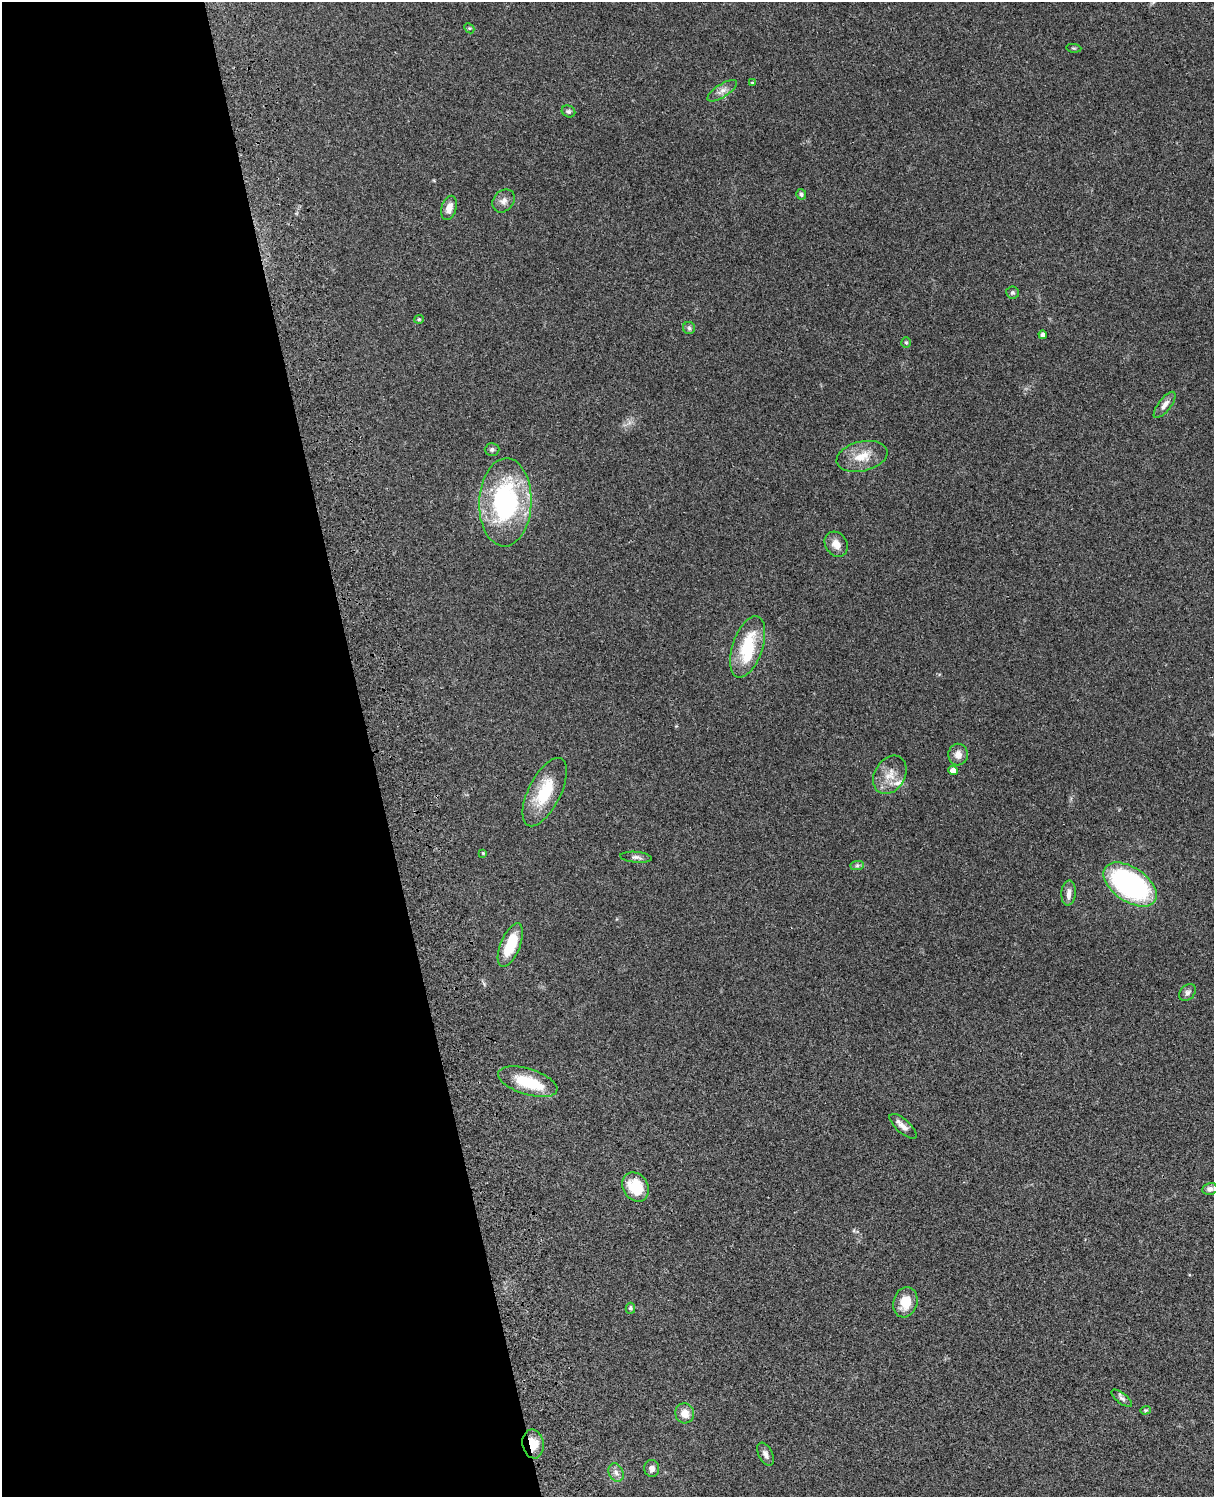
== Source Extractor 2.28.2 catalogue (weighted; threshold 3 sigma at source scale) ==
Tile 5 of 4 x 3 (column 1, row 2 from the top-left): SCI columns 122-1333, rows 1773-3267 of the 5088 x 4926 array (HDU 1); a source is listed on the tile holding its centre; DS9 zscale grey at full resolution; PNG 1216 x 1499 px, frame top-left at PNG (2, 2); each listed source drawn as its Kron ellipse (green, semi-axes under 4 px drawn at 4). Shown black and unused: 31% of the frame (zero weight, under 3 of 4 exposures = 6% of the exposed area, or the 3 px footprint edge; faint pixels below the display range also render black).
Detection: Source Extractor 2.28.2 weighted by HDU 2 'WHT'; one run over the whole footprint, this tile lists its part. Background 0.0962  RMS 0.0062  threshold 0.0281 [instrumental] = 3 sigma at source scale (4.5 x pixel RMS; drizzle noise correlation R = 1.50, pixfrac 1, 0.05/0.05 arcsec/px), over >= 5 px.
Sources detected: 46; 1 inside a brighter object's white glare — neither listed nor drawn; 2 inside a brighter listed object's ellipse — not listed separately; the other 43 listed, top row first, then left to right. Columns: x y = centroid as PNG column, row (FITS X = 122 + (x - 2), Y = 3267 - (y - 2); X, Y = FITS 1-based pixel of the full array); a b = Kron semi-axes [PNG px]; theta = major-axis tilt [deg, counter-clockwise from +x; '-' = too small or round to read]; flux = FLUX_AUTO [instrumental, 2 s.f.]
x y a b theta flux
469 28 6 4 -43 0.79
1074 48 8 3 -5 0.7
752 83 4 3 - 0.72
722 91 17 6 32 3.7
568 111 7 5 -24 1.4
801 194 5 5 - 1.4
504 201 12 10 47 3.6
449 208 12 7 74 4.9
1012 292 6 6 - 1.2
419 319 5 4 - 0.74
689 328 6 6 - 1.3
1043 335 4 4 - 2.7
906 343 5 4 - 0.83
1165 405 16 6 52 3.5
492 449 7 6 - 1.6
862 456 26 15 13 12
505 502 44 26 88 96
836 544 13 10 -54 5.7
748 647 32 15 72 29
958 755 11 10 - 4.6
953 770 5 4 - 4.4
890 775 20 15 59 9.5
545 792 37 16 63 25
483 853 4 4 - 0.67
636 857 16 5 -5 2.3
857 866 7 4 1 1.2
1130 885 30 17 -34 110
1069 893 12 7 85 3.6
510 945 23 9 68 20
1187 993 10 7 45 2
528 1082 31 13 -17 23
903 1126 17 7 -42 3.7
635 1187 15 12 -56 20
1210 1189 8 6 10 2.2
905 1302 15 12 74 11
630 1308 5 4 - 1.4
1122 1398 12 5 -38 1.9
1145 1410 5 4 - 0.75
685 1413 10 9 - 6.5
533 1444 14 10 -80 11
766 1454 12 7 -64 2.7
652 1468 8 7 - 2.9
616 1473 9 7 -65 2.7
Overlapping masked pixels (flux is a lower limit): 1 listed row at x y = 533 1444